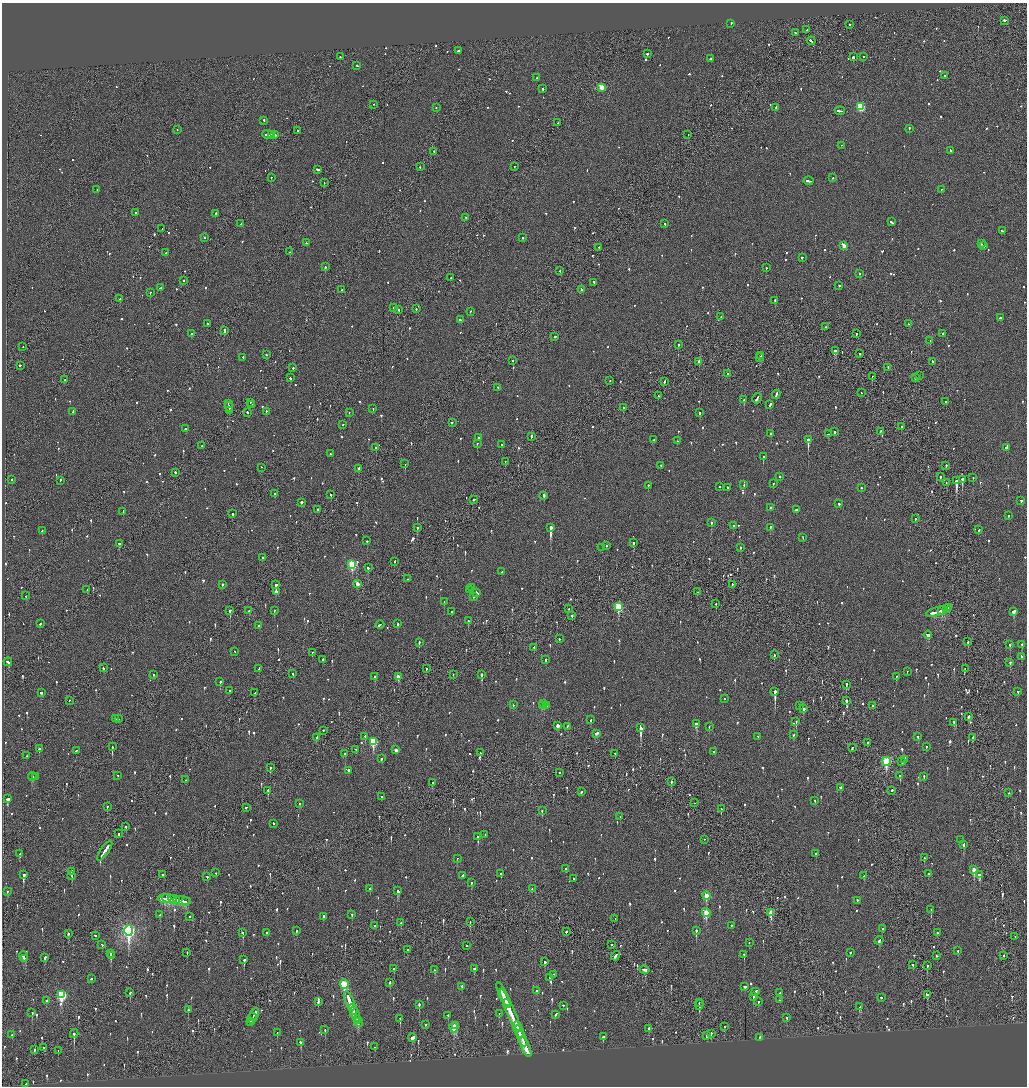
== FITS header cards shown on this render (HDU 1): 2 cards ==
NAXIS1  =                 2050
NAXIS2  =                 2168

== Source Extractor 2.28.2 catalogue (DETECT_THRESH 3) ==
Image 2050 x 2168 px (HDU 1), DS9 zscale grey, zoomed out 1/2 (1 PNG px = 2 x 2 image px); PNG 1029 x 1088 px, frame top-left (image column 2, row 2168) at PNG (2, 3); each listed source drawn as its Kron ellipse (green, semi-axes under 4 px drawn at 4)
Background -0.0813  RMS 0.066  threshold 0.199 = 3 sigma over >= 5 px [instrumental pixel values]
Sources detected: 1278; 29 cannot appear on this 1/2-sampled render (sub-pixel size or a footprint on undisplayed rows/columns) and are neither listed nor drawn; of the other 1249, the 500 brightest by FLUX_AUTO listed and drawn (749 fainter detections omitted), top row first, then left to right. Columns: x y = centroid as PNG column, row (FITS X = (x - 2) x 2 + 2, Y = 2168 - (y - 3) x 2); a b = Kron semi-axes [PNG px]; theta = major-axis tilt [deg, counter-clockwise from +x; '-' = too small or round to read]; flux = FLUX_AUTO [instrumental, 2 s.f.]
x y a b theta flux
1005 21 4 2 - 230
731 24 3 2 - 71
849 25 2 2 - 77
807 30 2 2 - 84
795 33 2 2 - 72
811 41 4 2 - 370
458 51 3 2 - 91
647 54 2 2 - 150
340 57 2 1 - 120
853 57 2 2 - 550
864 57 2 2 - 68
710 59 2 2 - 86
357 66 3 2 - 75
944 76 2 2 - 150
537 78 2 2 - 63
602 88 3 3 - 460
543 89 2 2 - 160
374 105 2 1 - 60
860 107 3 3 - 820
436 108 2 2 - 57
776 108 2 2 - 61
840 111 5 2 - 160
264 121 2 2 - 74
557 123 2 2 - 62
909 129 2 2 - 88
177 130 2 2 - 67
298 131 2 2 - 56
268 135 6 2 -6 230
272 135 2 2 - 100
688 135 2 2 - 160
274 136 3 2 - 140
841 146 2 1 - 66
951 151 3 2 - 86
434 152 2 1 - 210
420 167 2 1 - 110
514 167 2 1 - 53
318 170 3 2 - 360
271 178 2 2 - 98
833 178 2 2 - 72
809 181 5 2 - 240
324 183 2 1 - 58
97 190 2 2 - 82
941 190 2 1 - 69
135 213 2 2 - 76
216 214 3 2 - 200
466 218 2 2 - 98
891 222 4 2 - 150
241 224 2 2 - 120
665 224 2 2 - 96
162 229 2 1 - 240
1002 231 3 2 - 150
205 238 2 2 - 120
523 238 2 2 - 55
306 243 2 2 - 55
981 244 2 2 - 70
844 246 3 3 - 150
984 246 2 2 - 120
599 248 2 1 - 59
290 252 2 1 - 67
166 253 2 2 - 53
802 258 2 2 - 190
325 267 2 2 - 130
766 268 2 2 - 110
560 271 2 2 - 100
859 274 2 2 - 100
450 278 2 2 - 300
184 281 2 2 - 100
594 283 2 2 - 67
839 286 2 2 - 150
161 288 3 2 - 91
342 290 2 2 - 100
581 290 2 2 - 110
150 293 2 2 - 180
120 299 2 2 - 55
775 301 2 2 - 200
393 308 2 2 - 73
416 309 2 1 - 95
398 310 2 1 - 72
470 312 2 2 - 53
721 317 2 2 - 54
1000 318 2 2 - 180
461 320 4 2 - 170
207 324 2 2 - 120
908 324 2 2 - 55
826 327 2 1 - 100
224 331 3 2 - 320
191 334 2 2 - 380
857 334 2 1 - 190
943 334 2 2 - 110
555 337 2 2 - 340
930 341 2 2 - 310
678 345 2 2 - 65
23 347 2 1 - 60
836 351 4 2 - 610
859 354 2 2 - 100
266 355 2 2 - 71
761 356 2 2 - 100
243 358 2 2 - 83
759 358 2 2 - 110
513 361 2 2 - 93
699 362 3 2 - 120
932 362 2 2 - 71
20 366 2 2 - 360
293 368 2 2 - 130
888 368 2 1 - 64
727 374 2 2 - 62
919 376 2 1 - 65
872 377 2 1 - 70
290 378 2 2 - 140
916 378 2 2 - 200
65 380 2 2 - 53
610 381 2 1 - 61
664 382 3 2 - 120
498 388 2 2 - 57
861 393 2 1 - 67
776 395 4 2 - 160
658 396 2 2 - 69
757 399 5 2 - 180
744 400 2 2 - 110
946 402 2 2 - 290
250 403 2 2 - 180
228 404 2 1 - 93
252 405 2 2 - 330
770 405 4 2 - 140
229 407 4 2 - 270
623 408 2 2 - 350
373 409 2 2 - 77
230 411 3 2 - 160
73 412 3 2 - 150
266 412 2 2 - 57
247 413 2 2 - 140
349 413 2 2 - 92
700 413 2 2 - 170
452 423 2 2 - 82
343 425 2 2 - 58
902 427 2 2 - 100
185 429 2 1 - 350
835 432 2 2 - 220
880 432 2 2 - 77
771 434 3 2 - 84
828 434 3 2 - 95
531 437 4 2 - 150
479 438 2 1 - 95
654 440 2 2 - 160
808 440 3 2 - 3200
678 441 2 2 - 69
477 444 2 2 - 66
502 445 2 2 - 180
202 446 2 1 - 52
376 448 2 2 - 120
1006 448 3 2 - 160
330 454 2 2 - 85
763 457 2 2 - 300
505 462 2 1 - 65
405 464 2 2 - 83
661 466 2 2 - 69
946 466 2 2 - 65
261 468 2 2 - 72
359 469 2 2 - 270
175 473 2 2 - 170
780 477 2 2 - 57
940 477 3 1 - 88
973 478 2 2 - 66
12 480 2 2 - 100
962 480 2 2 - 900
60 481 3 2 - 75
957 481 3 2 - 7200
946 483 2 1 - 70
773 484 2 2 - 69
744 485 2 2 - 120
648 486 2 2 - 130
719 487 2 2 - 56
727 488 2 2 - 92
861 488 2 2 - 70
275 494 2 2 - 160
331 495 2 2 - 240
544 496 3 2 - 180
474 500 2 2 - 90
1021 501 2 2 - 110
301 503 2 2 - 320
839 504 2 2 - 170
770 508 2 2 - 65
318 510 2 2 - 74
796 510 3 2 - 96
123 512 2 2 - 62
233 514 2 2 - 200
1009 516 2 2 - 86
915 519 2 2 - 59
711 523 2 2 - 210
734 526 3 2 - 86
417 528 2 2 - 240
550 528 3 2 - 5000
770 528 2 2 - 500
979 530 2 2 - 57
42 531 3 2 - 190
803 538 2 1 - 150
367 541 2 2 - 66
633 543 2 2 - 270
119 544 3 2 - 110
606 546 2 2 - 65
602 548 2 1 - 83
740 548 2 2 - 57
262 558 2 2 - 130
395 562 2 1 - 55
352 565 4 3 - 960
368 568 2 2 - 95
502 572 2 2 - 73
407 579 2 2 - 53
357 584 3 2 - 140
222 585 2 2 - 300
276 585 2 2 - 480
732 585 2 2 - 85
472 588 2 2 - 270
87 590 2 1 - 120
469 590 2 2 - 55
276 592 2 2 - 280
697 592 2 2 - 73
477 593 4 2 - 140
26 596 2 2 - 66
474 597 2 2 - 62
444 602 2 2 - 76
716 604 2 1 - 60
619 607 4 3 - 870
949 608 2 2 - 97
569 609 3 2 - 72
946 609 4 2 - 240
230 611 2 2 - 460
249 611 2 2 - 260
274 611 2 2 - 200
942 611 3 2 - 360
451 612 2 2 - 90
937 612 11 2 17 420
1013 612 3 3 - 170
572 616 2 2 - 120
468 621 2 2 - 73
40 624 2 2 - 64
397 624 2 2 - 69
380 625 4 2 - 240
258 626 2 2 - 65
928 635 4 2 - 140
559 639 2 2 - 64
968 642 3 2 - 120
419 643 2 2 - 360
1010 645 3 2 - 300
1022 645 2 2 - 190
534 648 2 2 - 71
235 652 2 2 - 54
312 653 2 2 - 55
774 655 3 2 - 55
1021 657 2 2 - 61
323 660 2 2 - 960
546 660 2 2 - 130
8 662 4 2 - 110
1010 663 3 2 - 89
103 668 3 2 - 62
259 669 4 2 - 90
426 669 2 1 - 180
965 669 2 1 - 85
907 672 2 2 - 55
293 674 2 2 - 94
153 675 2 2 - 89
453 675 2 2 - 52
482 675 2 2 - 810
375 677 2 2 - 220
398 677 3 2 - 150
896 677 2 2 - 88
220 682 3 2 - 120
846 685 4 2 - 130
229 691 2 2 - 82
775 692 3 2 - 1500
1018 692 3 2 - 57
41 693 3 2 - 83
255 693 2 2 - 61
724 699 2 2 - 53
69 701 2 1 - 71
846 701 3 2 - 240
544 704 3 2 - 120
513 705 2 2 - 56
542 706 3 2 - 110
547 706 3 2 - 75
799 706 2 2 - 58
873 706 2 2 - 66
803 709 2 2 - 1100
969 717 3 2 - 120
116 719 2 2 - 79
119 719 2 1 - 150
591 720 3 2 - 64
796 722 3 2 - 140
954 723 3 2 - 65
696 724 3 3 - 190
557 726 3 2 - 130
567 727 2 2 - 55
709 727 2 2 - 67
641 728 3 2 - 3900
323 731 2 1 - 150
596 734 4 2 - 140
794 735 3 2 - 62
365 737 2 1 - 56
758 737 2 2 - 52
918 737 2 2 - 110
316 738 3 2 - 69
973 738 2 2 - 89
373 742 4 3 - 790
867 743 3 2 - 62
112 747 3 2 - 220
926 747 2 2 - 54
852 748 3 2 - 110
39 749 2 2 - 270
356 750 2 2 - 59
396 750 3 2 - 440
76 751 3 2 - 69
714 752 2 2 - 200
480 753 2 2 - 260
345 754 2 2 - 79
615 754 2 1 - 110
26 756 2 1 - 61
381 759 3 2 - 100
905 759 3 2 - 120
886 762 4 3 - 1200
902 762 4 2 - 160
270 768 3 2 - 85
348 771 2 2 - 250
560 773 2 1 - 78
118 776 2 2 - 52
900 776 3 2 - 67
32 777 4 2 - 390
36 777 2 2 - 100
924 777 2 2 - 95
186 780 2 2 - 52
671 782 3 2 - 200
432 783 2 2 - 71
840 788 3 2 - 73
268 791 2 1 - 110
892 791 2 1 - 340
581 792 3 2 - 100
1009 793 2 2 - 63
381 797 2 2 - 59
7 799 4 3 - 180
815 801 2 2 - 52
694 803 2 1 - 52
299 804 2 2 - 67
107 807 2 2 - 54
246 808 2 2 - 62
721 809 2 1 - 55
542 811 3 2 - 93
620 817 2 2 - 75
273 824 2 2 - 57
126 827 2 2 - 67
119 834 2 2 - 160
485 835 2 2 - 56
478 837 2 2 - 110
704 840 2 1 - 130
961 840 2 1 - 210
964 845 3 2 - 97
105 851 12 2 56 910
20 854 3 2 - 110
816 854 2 2 - 100
924 858 2 2 - 90
457 859 3 2 - 93
566 869 2 2 - 100
974 870 4 2 - 270
71 872 3 1 - 94
216 873 2 2 - 100
501 874 2 2 - 95
928 874 2 2 - 100
23 875 3 2 - 400
163 875 2 2 - 140
980 875 3 3 - 150
72 876 4 1 - 160
462 876 3 2 - 180
864 876 3 2 - 57
207 877 2 2 - 92
574 879 2 2 - 63
471 883 3 2 - 120
370 889 2 2 - 93
532 889 2 2 - 58
398 891 4 2 - 390
7 892 2 2 - 68
706 896 4 3 - 300
165 899 7 3 -2 320
169 899 8 4 -18 320
174 900 6 2 -7 230
182 901 9 3 -7 430
857 901 3 2 - 100
185 902 4 3 - 170
931 910 2 2 - 59
706 913 4 3 - 390
771 913 4 3 - 330
160 915 2 2 - 150
352 915 2 2 - 65
189 917 2 2 - 160
323 917 3 2 - 94
615 919 2 2 - 63
470 922 3 1 - 55
401 923 2 2 - 74
375 926 2 1 - 110
731 926 2 2 - 60
883 929 2 1 - 200
129 931 5 4 - 3800
297 931 2 2 - 72
696 931 3 2 - 190
566 932 2 2 - 420
243 933 3 2 - 290
267 933 2 2 - 240
937 933 3 2 - 59
68 934 3 2 - 58
95 936 2 2 - 56
1015 937 2 2 - 74
879 941 4 2 - 83
749 943 2 1 - 63
102 945 2 2 - 56
611 945 2 2 - 59
467 946 2 2 - 72
407 950 2 2 - 94
958 951 2 2 - 61
187 953 2 2 - 69
850 953 2 2 - 99
110 954 2 2 - 58
744 955 3 2 - 130
111 956 4 2 - 98
615 956 5 2 - 180
937 956 2 2 - 66
1004 956 2 1 - 150
23 957 5 2 - 160
45 958 3 2 - 79
25 959 3 2 - 130
244 960 3 2 - 290
545 962 2 2 - 410
913 965 3 2 - 60
927 966 3 2 - 68
394 969 2 2 - 270
474 969 3 2 - 54
435 970 3 2 - 59
644 970 5 2 - 140
554 975 2 2 - 63
550 978 2 2 - 140
91 979 2 2 - 70
390 983 2 2 - 130
344 985 5 3 - 1100
462 987 3 2 - 57
745 987 3 2 - 62
537 991 2 2 - 210
756 992 3 2 - 260
130 993 3 2 - 88
779 993 3 2 - 58
61 995 4 3 - 1300
503 995 14 2 -65 630
927 995 3 2 - 120
753 997 3 2 - 240
881 998 2 2 - 100
779 1000 2 2 - 73
46 1001 2 2 - 110
349 1001 10 2 -67 660
318 1002 3 2 - 94
758 1002 2 2 - 65
507 1003 3 2 - 150
699 1003 2 1 - 90
419 1005 3 2 - 130
699 1005 5 2 - 84
563 1006 2 2 - 63
860 1007 4 2 - 100
188 1010 2 2 - 140
353 1010 6 2 -71 380
510 1011 23 2 -66 1300
32 1013 3 2 - 110
355 1014 8 2 -67 320
499 1014 2 1 - 170
254 1015 7 2 62 270
556 1015 3 2 - 180
448 1016 2 2 - 58
787 1018 3 2 - 58
252 1019 5 2 - 210
400 1019 3 2 - 270
357 1020 3 1 - 160
250 1022 3 1 - 83
358 1023 4 2 - 180
425 1025 2 2 - 63
456 1026 3 2 - 300
517 1027 5 2 - 300
724 1027 2 2 - 72
454 1028 5 3 - 400
649 1029 2 2 - 97
325 1030 3 2 - 100
519 1032 7 2 -74 540
277 1033 2 2 - 55
74 1034 4 2 - 330
711 1034 3 1 - 55
12 1035 3 2 - 1200
707 1036 2 1 - 290
603 1037 2 2 - 470
412 1038 4 3 - 140
759 1038 2 2 - 59
522 1039 8 1 -67 390
301 1043 3 2 - 150
375 1047 3 2 - 66
44 1048 3 2 - 200
526 1048 10 2 -67 870
34 1050 3 2 - 110
58 1051 2 2 - 67
26 1084 2 1 - 62
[749 fainter detections neither listed nor drawn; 29 sub-pixel or undisplayed-footprint detections neither listed nor drawn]